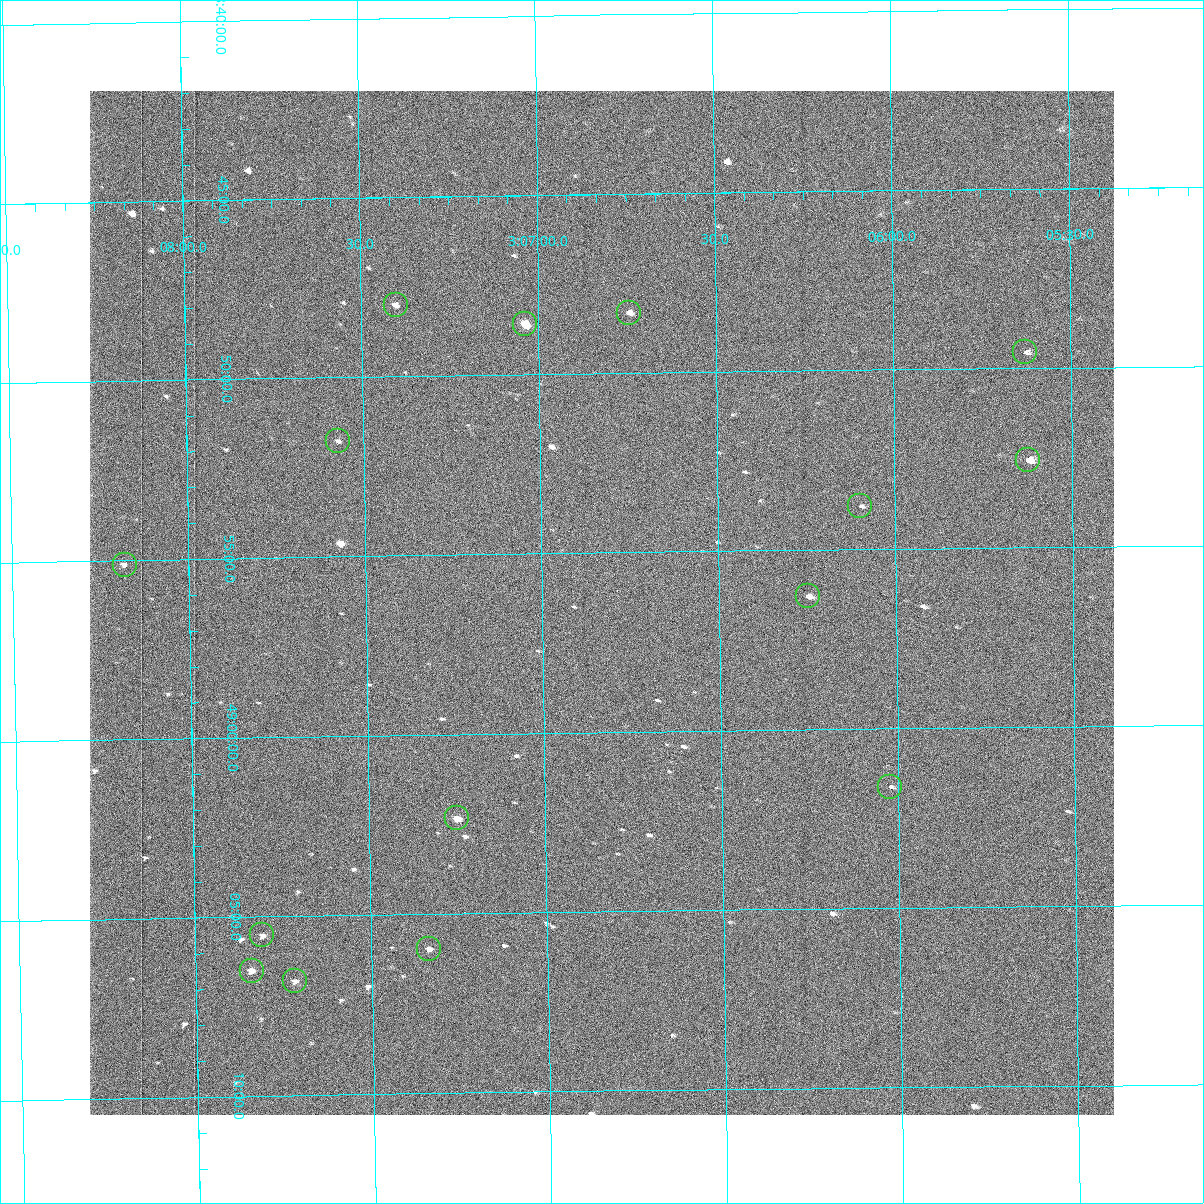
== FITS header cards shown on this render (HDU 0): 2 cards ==
NAXIS1  =                 1024 /fastest changing axis
NAXIS2  =                 1024 /next to fastest changing axis

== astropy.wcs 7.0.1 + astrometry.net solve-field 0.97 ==
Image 1024 x 1024 px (HDU 0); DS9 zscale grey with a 90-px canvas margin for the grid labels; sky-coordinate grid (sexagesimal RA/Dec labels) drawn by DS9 from the SOLVED WCS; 15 Tycho-2 reference stars matched to detected sources circled (green)
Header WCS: RA---TAN-SIP/DEC--TAN-SIP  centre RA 03:06:50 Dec +48:56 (46.71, +48.94 deg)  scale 1.67 arcsec/px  FOV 28.5' x 28.6'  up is -179 deg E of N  parity flipped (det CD > 0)
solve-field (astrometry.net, Tycho-2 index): VERIFIED the header's WCS against the Tycho-2 star catalogue (15 matches, 0 conflicts) and refined it, rather than solving blind
Solved WCS: RA---TAN-SIP/DEC--TAN-SIP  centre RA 03:06:50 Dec +48:56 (46.71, +48.94 deg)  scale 1.67 arcsec/px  FOV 28.5' x 28.5'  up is -179 deg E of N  parity flipped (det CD > 0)
The solver's refit moves the header's centre by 0.67 arcsec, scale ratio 1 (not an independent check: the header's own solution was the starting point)
Tycho-2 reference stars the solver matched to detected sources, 15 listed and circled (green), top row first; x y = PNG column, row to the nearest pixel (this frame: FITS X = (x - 90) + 1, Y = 1024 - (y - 91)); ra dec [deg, ICRS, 3 dp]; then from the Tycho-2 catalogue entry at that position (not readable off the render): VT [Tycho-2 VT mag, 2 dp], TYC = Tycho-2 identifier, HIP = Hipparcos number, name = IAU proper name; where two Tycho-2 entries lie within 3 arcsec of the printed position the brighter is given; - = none
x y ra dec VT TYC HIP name
396 305 46.851 +48.800 10.96 3318-412-1 - -
629 313 46.686 +48.806 10.73 3318-1207-1 - -
525 324 46.759 +48.810 9.54 3318-20-1 - -
1025 352 46.407 +48.826 11.40 3318-1121-1 - -
338 441 46.893 +48.863 11.43 3318-844-1 - -
1028 460 46.405 +48.876 9.33 3318-744-1 - -
860 506 46.524 +48.896 11.94 3318-478-1 - -
125 565 47.045 +48.919 11.50 3318-988-1 - -
808 596 46.562 +48.938 10.40 3318-18-1 - -
890 787 46.505 +49.027 11.73 3318-502-1 - -
457 818 46.813 +49.039 9.70 3318-216-1 - -
262 935 46.952 +49.092 11.30 3318-80-1 - -
429 949 46.834 +49.100 10.69 3318-1528-1 - -
252 971 46.960 +49.108 10.19 3318-1062-1 - -
295 981 46.930 +49.114 11.35 3318-390-1 - -